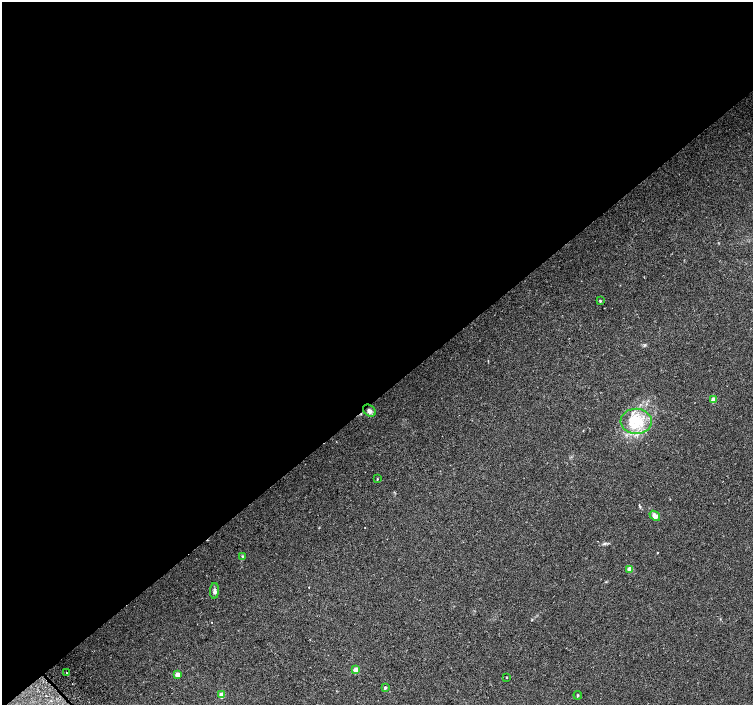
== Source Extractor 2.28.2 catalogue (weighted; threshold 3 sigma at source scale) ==
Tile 2 of 4 x 4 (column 2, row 1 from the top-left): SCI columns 1537-3038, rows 4448-5852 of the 6068 x 6021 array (HDU 1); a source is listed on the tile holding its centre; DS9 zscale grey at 2 x 2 block average (1 PNG px = mean of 2 x 2 image px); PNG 755 x 707 px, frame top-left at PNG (2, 2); each listed source drawn as its Kron ellipse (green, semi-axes under 4 px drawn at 4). Shown black and unused: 57% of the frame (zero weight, under 2 of 3 exposures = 2% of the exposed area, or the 3 px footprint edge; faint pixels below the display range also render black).
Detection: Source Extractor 2.28.2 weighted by HDU 2 'WHT'; one run over the whole footprint, this tile lists its part. Background 0.0845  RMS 0.012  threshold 0.0519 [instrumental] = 3 sigma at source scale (4.5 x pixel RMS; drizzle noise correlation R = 1.50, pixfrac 1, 0.0396/0.0396 arcsec/px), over >= 5 px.
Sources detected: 18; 2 cosmic-ray / hot-pixel residue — neither listed nor drawn; the other 16 listed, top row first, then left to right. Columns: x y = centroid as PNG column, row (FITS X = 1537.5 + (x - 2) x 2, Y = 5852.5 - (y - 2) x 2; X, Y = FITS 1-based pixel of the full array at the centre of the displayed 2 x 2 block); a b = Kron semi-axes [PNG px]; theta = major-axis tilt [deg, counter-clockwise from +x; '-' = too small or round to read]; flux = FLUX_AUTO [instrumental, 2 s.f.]
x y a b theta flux
600 301 3 2 - 2.2
714 400 4 3 - 21
369 411 7 5 -38 11
636 421 15 12 -3 71
377 479 3 2 - 1.6
655 516 6 4 -39 16
243 557 4 3 - 2.6
630 569 3 3 - 22
214 591 8 4 87 7.1
356 670 3 3 - 28
67 673 2 2 - 1.3
177 675 3 3 - 17
506 677 3 2 - 1.4
385 688 3 3 - 3.7
222 695 4 3 - 25
578 695 4 2 - 2.2
Diffuse or blended objects may show on this block-average render without a row.